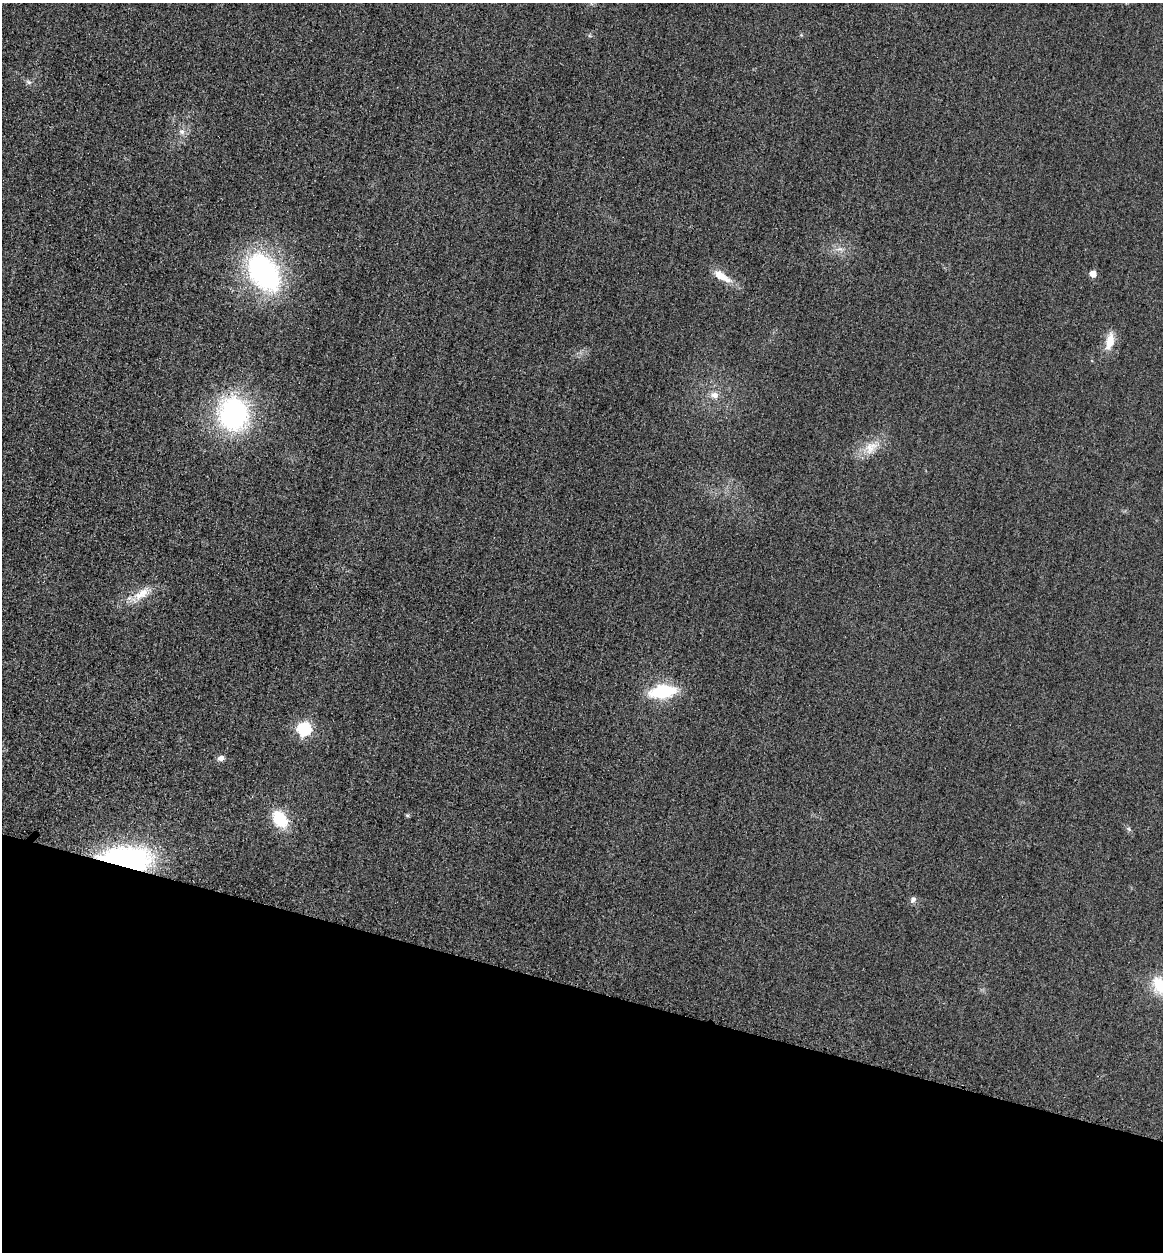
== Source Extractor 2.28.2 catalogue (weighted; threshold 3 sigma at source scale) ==
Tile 15 of 4 x 4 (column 3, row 4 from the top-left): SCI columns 2589-3749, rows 21-1270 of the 5058 x 5038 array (HDU 1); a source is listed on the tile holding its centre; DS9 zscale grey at full resolution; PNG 1165 x 1254 px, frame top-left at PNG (2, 3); no overlay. Shown black and unused: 21% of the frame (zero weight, under 3 of 4 exposures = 3% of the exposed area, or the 3 px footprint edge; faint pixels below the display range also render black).
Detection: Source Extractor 2.28.2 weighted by HDU 2 'WHT'; one run over the whole footprint, this tile lists its part. Background 0.0723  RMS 0.017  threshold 0.0777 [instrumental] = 3 sigma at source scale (4.5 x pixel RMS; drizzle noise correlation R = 1.50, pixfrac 1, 0.05/0.05 arcsec/px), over >= 5 px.
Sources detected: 20; all 20 listed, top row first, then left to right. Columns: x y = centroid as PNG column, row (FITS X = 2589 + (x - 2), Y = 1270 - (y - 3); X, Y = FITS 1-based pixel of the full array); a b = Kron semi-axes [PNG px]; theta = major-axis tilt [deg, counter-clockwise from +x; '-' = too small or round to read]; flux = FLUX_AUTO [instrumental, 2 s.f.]
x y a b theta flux
29 82 8 5 -36 4.5
182 132 8 7 - 7.9
840 249 9 5 -17 6.9
264 272 45 29 -54 310
1093 274 5 5 - 24
722 276 27 9 -32 28
1110 342 22 10 78 27
714 395 12 9 -11 13
234 414 31 28 -79 290
871 447 22 15 40 32
142 593 30 11 33 32
663 692 23 11 8 120
304 729 7 6 - 260
221 758 6 5 - 11
407 815 6 4 -18 2.2
280 819 20 14 -55 63
1129 829 6 4 -71 2.9
125 860 39 18 0 460
913 899 9 7 48 5.9
1159 985 25 18 -67 51
Overlapping masked pixels (flux is a lower limit): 1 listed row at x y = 125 860
Isophote crosses this tile's border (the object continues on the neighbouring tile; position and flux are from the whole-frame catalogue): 1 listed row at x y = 1159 985